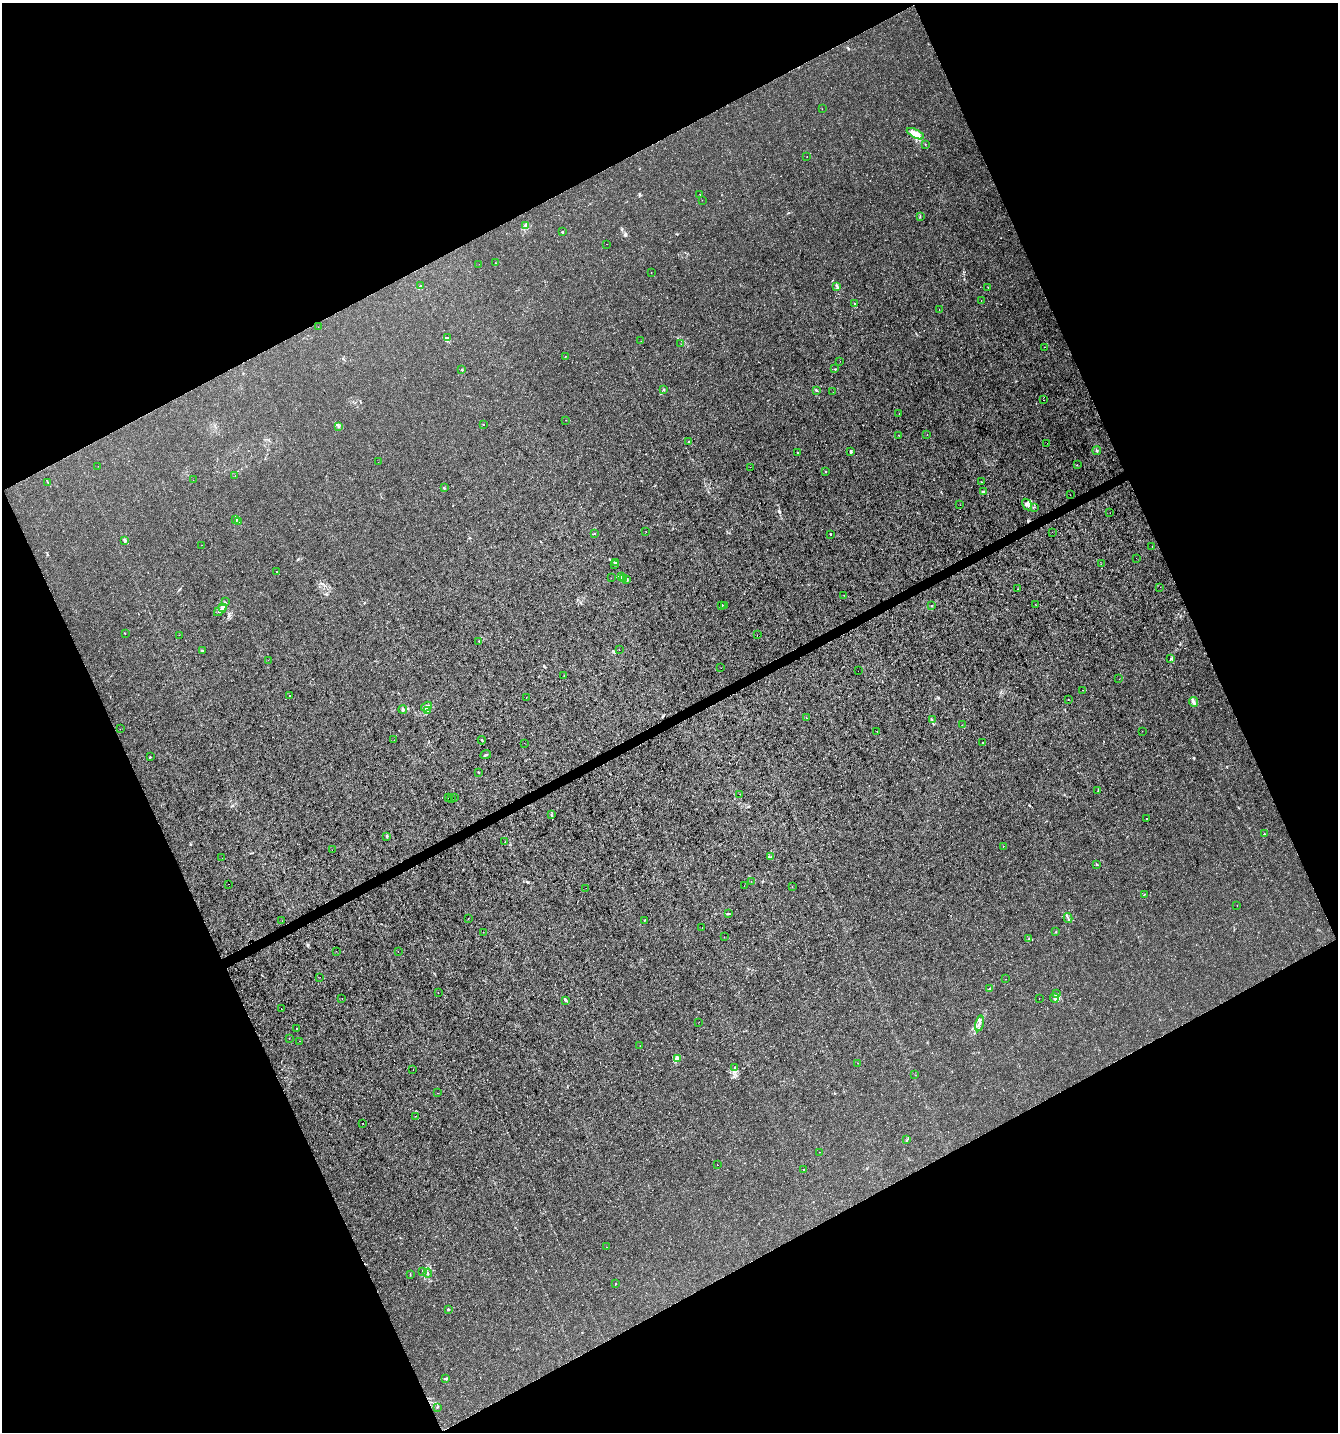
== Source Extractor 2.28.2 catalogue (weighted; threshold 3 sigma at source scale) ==
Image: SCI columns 97-5439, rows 4-5720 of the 5595 x 5720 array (HDU 1 of 3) = the unmasked area's bounding box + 8 px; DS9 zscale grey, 4 x 4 block average (1 PNG px = mean of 4 x 4 image px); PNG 1340 x 1434 px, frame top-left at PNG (2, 3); each listed source drawn as its Kron ellipse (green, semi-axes under 4 px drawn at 4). Shown black and unused: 45% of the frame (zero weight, under 3 of 4 exposures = <1% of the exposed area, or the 3 px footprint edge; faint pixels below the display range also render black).
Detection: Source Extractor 2.28.2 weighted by HDU 2 'WHT'. Background 3.30e-04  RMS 9.5e-04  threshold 0.00425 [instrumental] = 3 sigma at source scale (4.5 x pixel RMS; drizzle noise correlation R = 1.50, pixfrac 1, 0.0396/0.0396 arcsec/px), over >= 5 px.
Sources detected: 201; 2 cosmic-ray / hot-pixel residue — neither listed nor drawn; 4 coinciding with a brighter row at this scale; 5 inside a brighter listed object's ellipse — not listed separately; the other 190 listed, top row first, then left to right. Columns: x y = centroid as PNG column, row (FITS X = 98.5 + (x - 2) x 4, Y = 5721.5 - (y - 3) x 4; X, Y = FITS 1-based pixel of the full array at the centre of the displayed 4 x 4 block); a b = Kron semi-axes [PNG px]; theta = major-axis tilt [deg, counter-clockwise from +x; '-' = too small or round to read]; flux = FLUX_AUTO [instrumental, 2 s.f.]
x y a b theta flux
822 109 2 2 - 0.26
915 134 9 4 -27 9
925 144 2 2 - 0.2
807 157 2 2 - 0.1
700 195 2 2 - 0.13
702 200 2 2 - 0.11
920 216 2 2 - 0.17
525 226 2 2 - 0.39
562 232 3 2 - 0.47
607 244 2 2 - 0.13
496 263 2 2 - 0.17
479 264 2 2 - 0.1
651 273 2 2 - 0.2
421 286 4 2 - 0.65
837 286 3 2 - 0.67
988 288 2 2 - 0.18
981 301 2 2 - 0.16
855 304 2 2 - 0.41
939 309 2 2 - 0.11
318 327 2 2 - 0.071
447 338 2 2 - 0.35
641 341 2 2 - 0.091
681 344 2 2 - 0.12
1045 347 2 2 - 0.14
566 356 2 2 - 0.2
840 361 2 2 - 0.076
835 369 2 2 - 0.26
462 370 2 2 - 2.2
664 389 3 2 - 0.46
816 390 3 2 - 0.37
833 392 2 2 - 0.11
1044 400 2 2 - 0.27
899 414 2 2 - 0.13
566 420 2 2 - 0.15
483 424 2 2 - 0.88
338 426 2 2 - 0.31
898 435 2 2 - 0.14
927 435 2 2 - 0.29
689 442 2 2 - 0.32
1047 443 2 2 - 0.37
1097 451 4 2 - 0.57
851 452 2 2 - 2.1
797 453 2 2 - 0.2
378 462 2 2 - 0.24
1077 465 2 2 - 0.2
98 466 2 2 - 0.18
750 467 2 2 - 0.17
826 472 2 2 - 0.2
235 476 2 2 - 0.12
193 480 2 2 - 0.1
47 482 2 2 - 0.22
981 482 2 2 - 0.18
444 488 2 2 - 1.3
984 491 3 2 - 0.48
1070 495 2 2 - 0.13
960 505 2 2 - 0.12
1027 505 6 3 -58 1.6
1035 507 2 2 - 0.13
1110 513 2 2 - 0.097
236 519 4 2 - 0.93
238 522 2 2 - 0.2
646 532 2 2 - 0.17
1053 532 2 2 - 0.22
594 533 2 2 - 0.2
830 534 2 2 - 0.35
125 540 3 2 - 0.48
202 545 2 2 - 0.079
1152 546 2 2 - 0.15
1136 558 2 2 - 0.075
615 562 2 2 - 0.24
615 564 2 2 - 0.32
1101 564 2 2 - 0.12
277 572 2 2 - 0.4
621 577 3 2 - 0.82
611 578 2 2 - 0.18
623 579 2 2 - 0.54
627 580 3 2 - 0.58
1160 587 2 2 - 0.091
1017 589 2 2 - 0.14
844 595 2 2 - 0.11
225 602 2 2 - 0.22
1035 604 2 2 - 0.1
722 605 2 2 - 0.24
724 606 2 2 - 0.26
932 606 2 2 - 0.19
222 607 3 2 - 1.9
220 610 7 3 44 1.6
125 633 2 2 - 0.18
179 635 2 2 - 0.079
757 635 2 2 - 0.099
479 641 2 2 - 0.37
202 650 3 2 - 0.45
619 650 2 2 - 0.14
1171 658 2 2 - 0.28
268 660 2 2 - 0.091
721 668 2 2 - 0.43
858 671 2 2 - 0.13
564 675 2 2 - 0.21
1119 679 2 2 - 0.091
1083 690 2 2 - 0.23
290 696 2 2 - 0.23
526 697 2 2 - 0.2
1068 699 2 2 - 0.21
1193 702 5 2 - 1.1
426 707 6 3 32 1.9
403 709 4 3 - 0.87
428 711 2 2 - 0.42
806 718 2 2 - 0.14
932 719 2 2 - 0.18
962 725 2 2 - 0.17
120 729 2 2 - 0.24
877 731 2 2 - 0.13
1142 731 2 2 - 0.15
394 740 2 2 - 0.091
482 740 4 2 - 0.57
524 743 2 2 - 0.49
983 743 2 2 - 0.41
486 755 5 2 - 0.76
150 757 2 2 - 0.24
478 772 2 2 - 0.3
1098 791 2 2 - 0.35
740 794 2 2 - 0.076
448 798 2 2 - 0.11
451 798 2 2 - 0.19
454 798 2 2 - 0.076
551 815 3 2 - 0.27
1146 819 2 2 - 0.21
1264 834 2 2 - 0.55
387 836 2 2 - 0.69
505 842 2 2 - 0.17
1003 846 2 2 - 0.27
332 850 2 2 - 0.31
770 857 2 2 - 0.18
222 858 2 2 - 0.37
1096 864 2 2 - 0.38
751 881 2 2 - 0.085
229 884 2 2 - 0.4
744 886 2 2 - 0.071
792 887 2 2 - 0.45
586 888 2 2 - 0.11
1144 894 3 2 - 0.23
1237 905 2 2 - 0.12
729 914 2 2 - 0.22
468 918 2 2 - 0.2
1068 918 5 2 - 0.74
645 920 3 2 - 0.29
282 921 2 2 - 0.12
702 928 2 2 - 0.28
483 932 2 2 - 0.29
1056 932 3 2 - 0.35
724 937 2 2 - 0.14
1029 939 2 2 - 0.26
336 951 2 2 - 0.09
398 952 2 2 - 0.14
320 977 2 2 - 0.074
1006 979 2 2 - 0.11
989 989 2 2 - 0.27
438 993 2 2 - 0.22
1057 994 2 2 - 0.42
342 998 2 2 - 0.1
1054 998 5 3 - 1.5
1039 999 2 2 - 0.085
565 1000 2 2 - 0.37
281 1008 2 2 - 0.18
699 1022 2 2 - 0.1
979 1023 8 3 77 1.8
297 1029 2 2 - 0.39
289 1038 2 2 - 0.13
300 1041 2 2 - 0.098
640 1046 2 2 - 0.23
678 1058 3 2 - 0.66
858 1063 2 2 - 0.15
734 1067 2 2 - 0.39
413 1069 2 2 - 0.097
915 1075 2 2 - 0.16
438 1093 2 2 - 0.26
416 1116 2 2 - 0.15
363 1123 2 2 - 0.35
907 1140 3 2 - 0.3
820 1152 2 2 - 0.11
717 1165 2 2 - 0.27
804 1170 2 2 - 0.29
607 1247 2 2 - 0.084
422 1271 2 2 - 0.23
428 1273 4 2 - 0.73
410 1274 3 2 - 0.24
615 1284 2 2 - 0.23
448 1309 3 2 - 0.56
445 1379 4 2 - 0.82
437 1407 2 2 - 0.34
Diffuse or blended objects may show on this block-average render without a row.